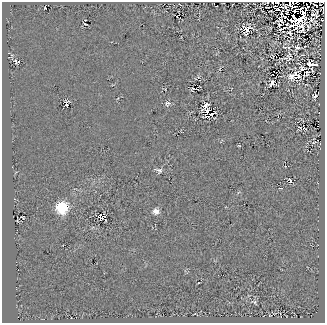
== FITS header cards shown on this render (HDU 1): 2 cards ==
NAXIS1  =                  323
NAXIS2  =                  321

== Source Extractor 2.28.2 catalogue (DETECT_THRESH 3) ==
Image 323 x 321 px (HDU 1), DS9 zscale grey, 1 PNG px = 1 image px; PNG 327 x 325 px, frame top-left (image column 1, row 321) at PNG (2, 2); no overlay
Background 5.03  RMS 17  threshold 51.4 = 3 sigma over >= 5 px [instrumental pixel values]
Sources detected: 61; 4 with non-positive FLUX_AUTO (blend fragments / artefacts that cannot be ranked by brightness) are not listed; the other 57 listed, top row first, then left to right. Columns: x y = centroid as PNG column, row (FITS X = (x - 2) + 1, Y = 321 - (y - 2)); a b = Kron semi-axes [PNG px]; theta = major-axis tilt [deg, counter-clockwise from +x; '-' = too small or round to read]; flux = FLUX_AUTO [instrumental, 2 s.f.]
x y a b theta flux
278 3 3 2 - 1400
290 4 5 2 - 470
297 4 5 2 - 710
275 6 3 3 - 730
283 7 4 2 - 890
285 7 3 2 - 800
45 8 3 2 - 980
276 9 5 2 - 2400
179 11 2 2 - 1000
287 11 5 3 - 1100
294 11 3 2 - 4200
303 15 11 4 -89 41000
85 20 2 2 - 810
311 20 2 2 - 450
85 24 4 2 - 1000
279 25 3 2 - 1600
284 27 16 5 20 930
247 29 10 7 70 9900
289 33 5 3 - 1700
299 38 4 3 - 760
305 46 5 3 - 950
285 47 9 4 -17 2800
297 48 8 6 41 5000
319 53 16 5 -51 5800
289 55 14 9 69 7400
302 55 9 4 16 3800
17 62 7 5 -16 2000
298 63 5 3 - 1000
312 64 17 9 -11 13000
302 68 9 5 17 2600
312 70 6 2 -60 1200
306 73 7 4 56 2900
320 73 6 4 -34 1700
293 75 15 8 33 12000
298 76 6 4 62 4300
272 83 6 4 60 4200
193 89 5 2 - 1100
315 96 4 4 - 2300
66 103 6 4 85 2200
167 103 8 7 - 3600
206 105 9 4 56 4900
207 111 6 4 47 1100
211 114 7 3 29 1200
207 117 4 2 - 1700
303 128 4 2 - 1600
314 142 5 3 - 1500
239 146 5 3 - 910
285 166 3 2 - 580
159 170 11 6 -18 3700
290 181 4 3 - 3700
280 188 4 2 - 1100
62 208 8 8 - 65000
156 211 7 6 - 6000
23 217 4 3 - 760
102 217 7 5 23 3500
18 220 5 2 - 990
254 302 9 5 -18 2000
At the frame edge (FLAGS 8, measured only in part): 3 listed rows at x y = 278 3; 290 4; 297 4
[4 non-positive-flux detections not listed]